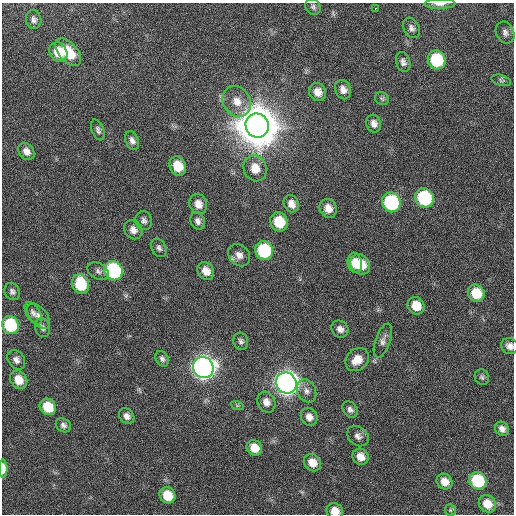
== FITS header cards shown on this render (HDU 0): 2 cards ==
NAXIS1  =                  512 / Axis length
NAXIS2  =                  512 / Axis length

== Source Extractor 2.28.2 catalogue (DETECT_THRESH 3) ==
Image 512 x 512 px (HDU 0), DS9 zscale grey, 1 PNG px = 1 image px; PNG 516 x 516 px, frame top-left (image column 1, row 512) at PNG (2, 3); each listed source drawn as its Kron ellipse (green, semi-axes under 4 px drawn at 4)
Background 42.7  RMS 6.9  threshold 20.7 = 3 sigma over >= 5 px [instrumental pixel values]
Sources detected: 78; all 78 listed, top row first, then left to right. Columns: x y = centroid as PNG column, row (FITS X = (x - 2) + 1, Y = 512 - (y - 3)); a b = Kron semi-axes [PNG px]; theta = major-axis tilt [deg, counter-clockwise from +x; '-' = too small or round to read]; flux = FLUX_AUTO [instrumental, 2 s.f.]
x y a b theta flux
440 4 15 5 1 2.6e+03
313 7 8 7 - 1.3e+03
375 8 3 3 - 3.0e+03
34 20 9 7 -78 1.7e+03
411 28 11 7 -62 2.0e+03
505 33 11 9 -64 2.3e+03
58 52 10 8 -56 1.0e+04
68 52 16 9 -49 1.4e+04
437 60 9 8 - 2.8e+04
403 62 10 7 -73 1.9e+03
501 80 10 5 -16 1.0e+03
343 90 10 8 -67 2.9e+03
318 92 9 8 - 4.2e+03
382 99 7 6 - 9.4e+02
237 101 16 13 -57 6.7e+03
374 123 9 7 -73 2.6e+03
257 126 12 11 - 3.1e+06
98 130 11 6 -68 1.5e+03
132 141 10 6 -67 2.2e+03
26 151 9 7 -54 3.1e+03
178 166 10 8 -63 1.1e+04
255 168 13 11 -67 6.9e+03
424 198 10 9 - 4.0e+04
391 202 10 9 - 5.7e+04
198 204 10 8 -69 4.0e+03
291 204 9 7 -57 3.5e+03
328 208 10 8 -60 4.3e+03
144 221 9 8 - 1.9e+03
198 221 9 7 -70 2.0e+03
279 222 10 8 -61 1.4e+04
133 230 10 8 -53 3.0e+03
159 248 10 7 -62 1.5e+03
264 250 9 9 - 3.8e+04
239 255 12 10 -47 3.5e+03
355 263 10 7 -77 6.3e+03
360 264 11 9 -47 9.8e+03
98 271 11 8 -28 1.8e+03
113 271 10 9 - 6.3e+04
206 271 9 8 - 4.7e+03
80 284 10 8 -71 1.9e+04
12 291 9 7 -62 1.7e+03
476 293 9 8 - 1.2e+04
416 306 9 8 - 7.7e+03
33 313 12 6 -59 2.1e+03
38 316 15 8 -51 2.9e+03
11 325 9 8 - 3.3e+04
43 328 9 7 -74 1.6e+03
340 329 9 8 - 2.4e+03
241 341 8 7 - 1.5e+03
383 341 18 7 71 2.4e+03
510 346 8 8 - 2.4e+03
162 359 8 6 -60 1.4e+03
16 360 10 8 -54 2.6e+03
357 360 13 10 42 5.8e+03
203 367 10 10 - 4.8e+05
482 377 8 7 - 1.1e+03
19 380 10 8 -56 6.4e+03
286 383 11 10 - 5.6e+05
307 391 12 9 -63 2.8e+03
266 402 11 8 -63 3.2e+03
237 405 6 4 -19 7.2e+02
48 407 9 7 -49 1.2e+04
350 410 9 7 -50 1.6e+03
127 416 8 7 - 2.4e+03
309 417 9 8 - 3.0e+03
63 425 8 6 -36 1.5e+03
502 429 7 6 - 2.2e+03
358 436 12 9 -39 2.4e+03
254 448 8 7 - 6.8e+03
360 457 8 7 - 4.5e+03
312 463 9 8 - 5.7e+03
3 469 9 4 -89 5.1e+03
478 481 9 8 - 3.1e+04
445 482 8 7 - 4.6e+03
167 495 8 7 - 1.0e+04
487 504 9 8 - 7.4e+03
450 510 6 5 - 8.2e+02
335 511 8 7 - 5.3e+03
At the frame edge (FLAGS 8, measured only in part): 5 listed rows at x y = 440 4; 505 33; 510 346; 3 469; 335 511